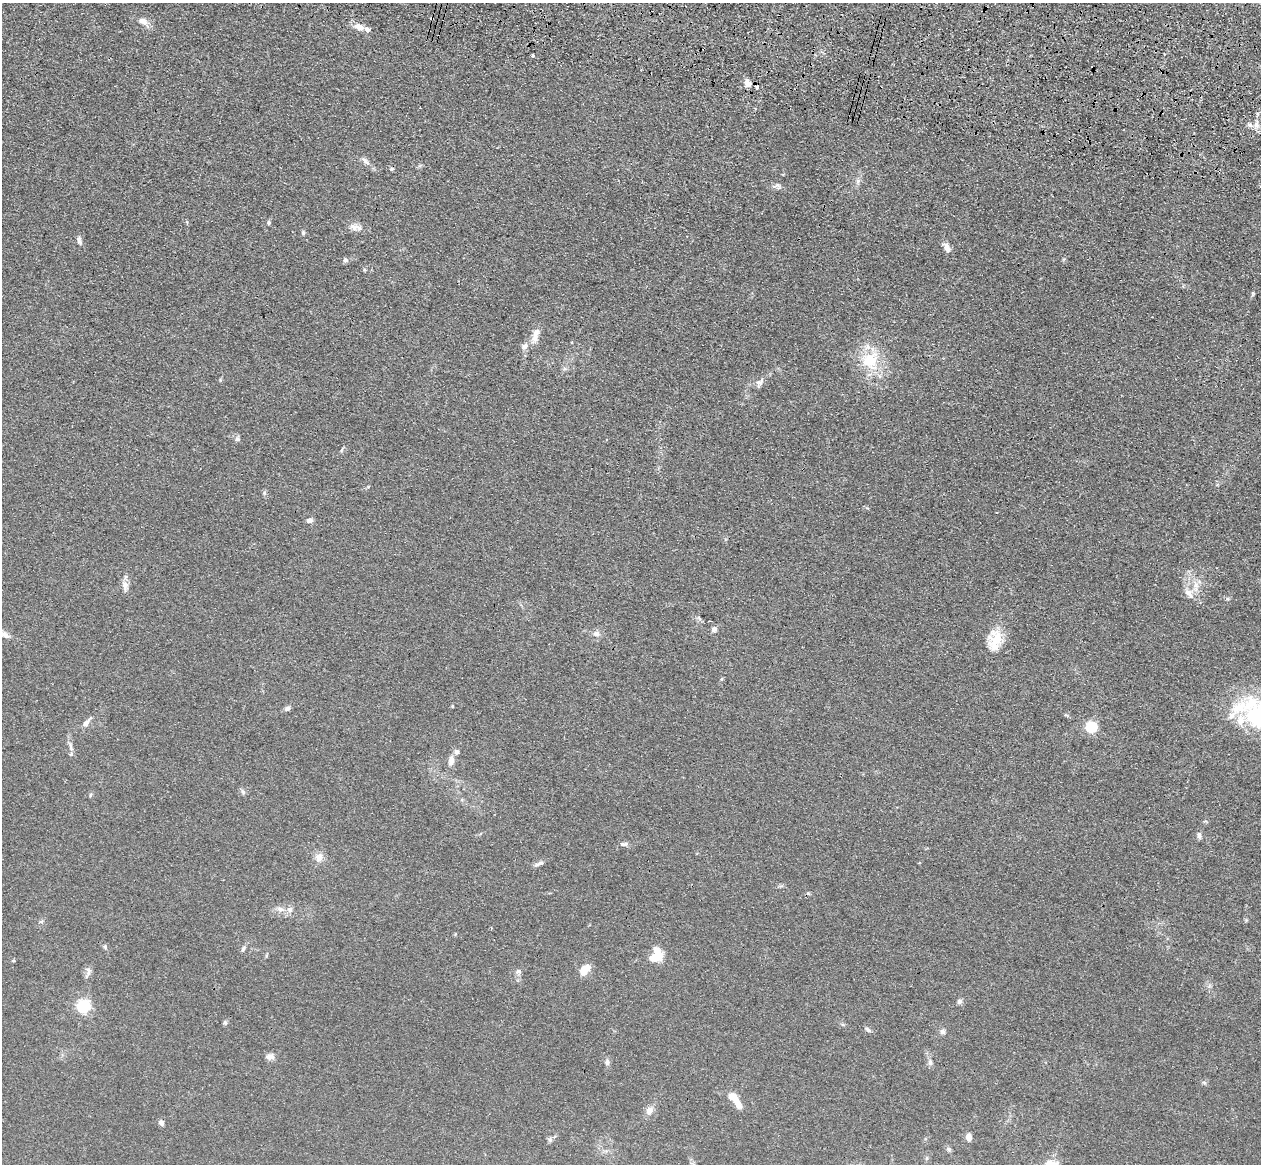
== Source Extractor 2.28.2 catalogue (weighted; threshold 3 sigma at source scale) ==
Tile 10 of 4 x 4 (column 2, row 3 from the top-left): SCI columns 1296-2554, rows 1524-2685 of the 5109 x 5248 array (HDU 1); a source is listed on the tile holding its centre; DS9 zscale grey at full resolution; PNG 1263 x 1166 px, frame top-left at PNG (2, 3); no overlay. Shown black and unused: <1% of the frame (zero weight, under 3 of 4 exposures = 6% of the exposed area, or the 3 px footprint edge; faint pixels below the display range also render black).
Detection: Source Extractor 2.28.2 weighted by HDU 2 'WHT'; one run over the whole footprint, this tile lists its part. Background 0.0611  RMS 0.0075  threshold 0.0338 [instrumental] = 3 sigma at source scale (4.5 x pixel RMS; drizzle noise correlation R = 1.50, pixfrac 1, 0.05/0.05 arcsec/px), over >= 5 px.
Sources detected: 81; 1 inside a brighter object's white glare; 1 cosmic-ray / hot-pixel residue — not listed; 10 inside a brighter listed object's ellipse — not listed separately; the other 69 listed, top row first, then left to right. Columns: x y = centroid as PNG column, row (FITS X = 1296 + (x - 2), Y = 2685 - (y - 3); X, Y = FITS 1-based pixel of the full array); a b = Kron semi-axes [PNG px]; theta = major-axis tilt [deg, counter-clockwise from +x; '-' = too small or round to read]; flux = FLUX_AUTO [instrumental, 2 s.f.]
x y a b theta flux
143 21 11 7 -16 5.2
359 27 10 7 -32 6.7
533 55 3 3 - 1.5
747 83 8 7 - 5.4
757 86 4 3 - 14
1256 125 11 8 -84 4.3
365 161 14 6 -47 3.4
392 169 6 4 20 1.1
858 181 7 5 48 2.1
778 186 12 8 -23 2.8
269 222 6 5 - 1.3
354 227 13 9 -17 4.9
303 233 6 4 -70 1.2
79 240 12 5 -75 2.5
947 248 12 7 -67 4.8
345 260 6 5 - 2
1253 294 7 4 84 1.1
535 338 13 9 69 5.8
525 346 9 7 46 3.4
870 360 27 26 - 30
565 369 6 5 - 1.6
760 382 12 7 33 3.9
237 439 7 5 -15 1.8
264 493 6 4 46 1.1
309 521 8 6 0 2.7
125 586 16 7 -87 4.6
1196 586 16 6 89 5.6
1187 592 12 8 -2 4.6
714 629 7 6 - 2.5
596 634 8 7 - 3.8
5 635 13 8 -29 4.7
996 640 25 17 42 17
452 706 5 3 - 0.6
287 708 7 6 - 2.1
1258 714 56 33 -31 97
86 723 12 6 51 4
1091 727 5 5 - 74
71 747 14 5 -77 3.2
451 761 14 8 84 5
243 792 8 5 -63 1.7
90 795 6 3 71 0.93
1199 835 9 6 -66 2.3
624 844 12 5 3 2.6
319 857 11 9 -89 5.7
536 864 9 6 24 2
280 909 10 8 -11 4.1
491 928 4 2 - 0.59
105 947 7 5 -76 1.4
243 949 9 4 63 1.5
658 955 15 8 -73 14
585 970 14 8 52 11
518 971 8 6 5 2.3
88 972 16 7 78 3.4
960 1001 7 6 - 2.1
84 1006 6 6 - 130
225 1023 6 5 - 1.4
868 1030 10 4 -39 1.7
943 1032 7 7 - 2.1
270 1057 12 8 4 3.5
607 1062 8 7 - 2.4
930 1062 9 6 -90 2.3
1204 1083 6 4 -3 1.2
736 1099 21 6 -64 12
649 1110 10 9 - 4.7
161 1123 7 5 -57 2.3
969 1137 9 7 -86 3.2
550 1140 7 6 - 1.7
949 1149 7 5 -40 1.6
927 1158 6 4 72 0.99
Overlapping masked pixels (flux is a lower limit): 1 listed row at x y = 757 86
Isophote crosses this tile's border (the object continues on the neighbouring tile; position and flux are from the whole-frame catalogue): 1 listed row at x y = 1258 714
Unlisted compact peaks at least as high as the median listed source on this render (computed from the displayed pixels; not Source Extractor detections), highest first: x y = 1227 599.